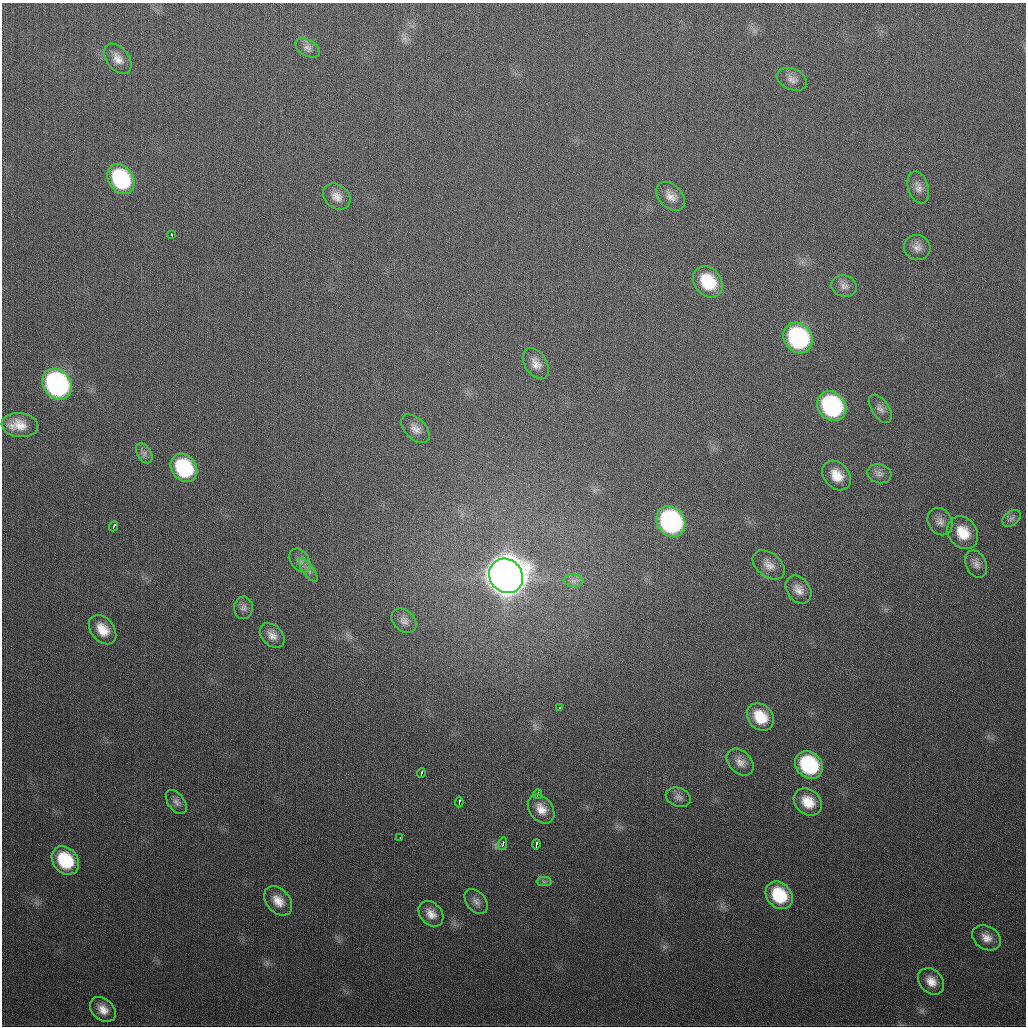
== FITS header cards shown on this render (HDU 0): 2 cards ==
NAXIS1  =                 1024
NAXIS2  =                 1024

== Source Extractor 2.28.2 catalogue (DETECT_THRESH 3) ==
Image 1024 x 1024 px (HDU 0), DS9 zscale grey, 1 PNG px = 1 image px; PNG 1028 x 1028 px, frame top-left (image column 1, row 1024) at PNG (2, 3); each listed source drawn as its Kron ellipse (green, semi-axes under 4 px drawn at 4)
Background 312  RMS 12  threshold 36.5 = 3 sigma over >= 5 px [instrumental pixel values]
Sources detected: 61; all 61 listed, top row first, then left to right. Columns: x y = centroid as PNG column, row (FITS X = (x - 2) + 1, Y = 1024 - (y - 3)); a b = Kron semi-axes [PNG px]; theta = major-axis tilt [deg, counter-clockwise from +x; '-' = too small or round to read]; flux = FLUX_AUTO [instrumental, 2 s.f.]
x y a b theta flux
308 48 13 8 -29 4.0e+03
118 59 17 11 -52 8.0e+03
792 79 16 10 -23 5.9e+03
121 179 16 12 -56 7.8e+04
918 187 16 10 -73 6.0e+03
671 196 17 11 -43 8.0e+03
337 197 15 11 -38 7.8e+03
171 235 4 3 - 3.2e+03
917 247 13 12 - 6.0e+03
708 282 17 13 -49 3.3e+04
844 286 13 10 -17 5.2e+03
798 338 16 14 -52 1.3e+05
536 364 17 11 -56 7.7e+03
57 384 17 13 -53 2.3e+05
832 406 16 13 -50 1.2e+05
880 409 16 8 -56 5.1e+03
20 425 18 12 -6 1.3e+04
415 429 17 10 -45 6.9e+03
144 453 11 7 -58 3.3e+03
184 468 15 12 -52 6.5e+04
879 474 12 9 -15 4.3e+03
837 475 16 12 -48 1.4e+04
1011 518 10 7 39 3.5e+03
671 522 16 13 -52 1.7e+05
940 522 14 12 -58 5.9e+03
114 526 5 3 - 4.3e+03
963 533 17 14 -53 1.9e+04
300 560 13 9 -56 5.1e+03
976 564 14 10 -65 5.4e+03
769 565 18 11 -37 8.3e+03
308 570 14 5 -55 4.0e+03
506 576 18 16 -50 3.6e+06
574 581 10 6 -6 3.7e+03
798 590 15 11 -54 7.5e+03
243 608 11 9 88 3.7e+03
404 621 14 10 -42 5.4e+03
103 630 16 11 -50 1.4e+04
272 635 14 10 -44 6.7e+03
560 708 3 2 - 1.7e+03
760 717 15 12 -47 2.2e+04
740 762 15 11 -45 7.3e+03
809 765 15 12 -43 7.3e+04
421 773 4 3 - 3.3e+03
538 794 4 3 - 2.6e+03
678 797 13 9 -19 4.2e+03
176 802 14 8 -52 4.2e+03
459 802 5 2 - 3.4e+03
808 802 15 12 -40 1.6e+04
541 809 16 11 -54 1.0e+04
400 837 3 2 - 5.5e+03
503 844 6 3 79 3.4e+03
536 844 5 3 - 3.3e+03
65 860 15 12 -50 4.7e+04
544 881 7 4 0 1.9e+03
779 895 15 12 -48 3.9e+04
278 901 16 11 -48 1.1e+04
476 901 14 9 -50 4.6e+03
431 914 14 10 -48 8.3e+03
986 938 15 11 -31 8.3e+03
931 981 14 11 -46 9.7e+03
103 1009 14 10 -42 9.2e+03